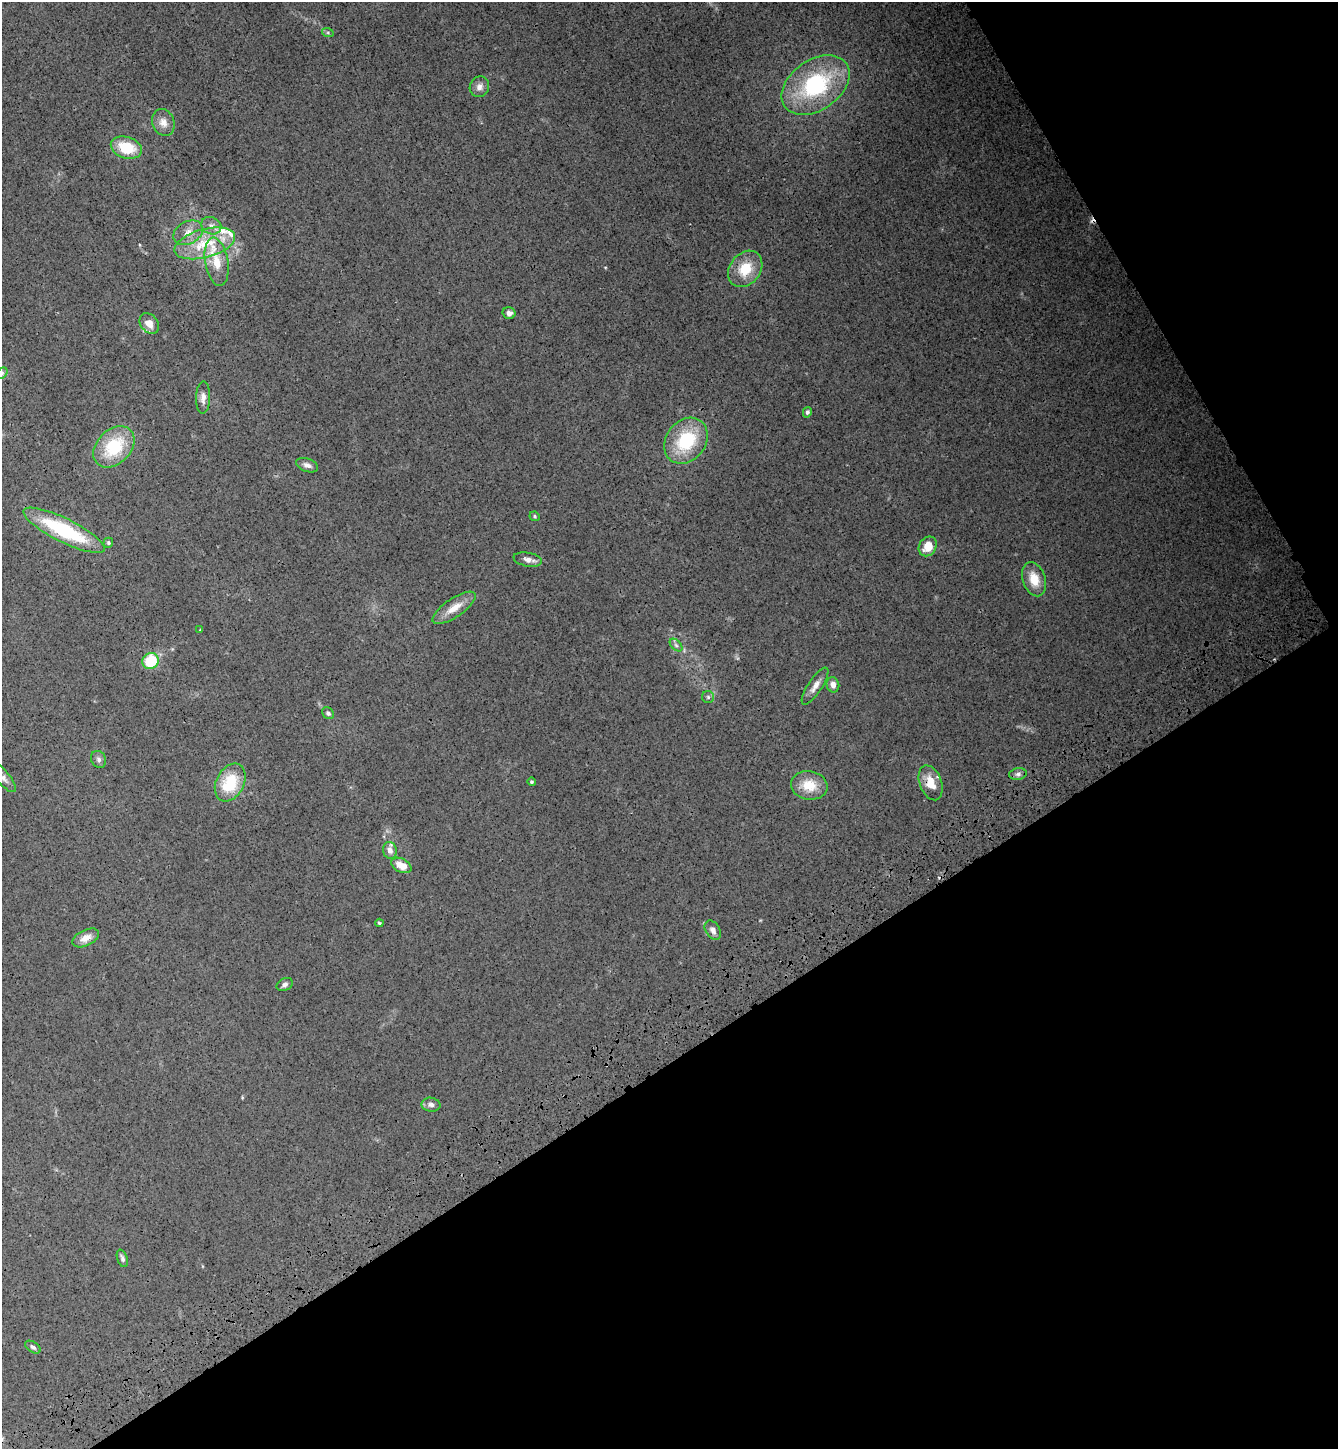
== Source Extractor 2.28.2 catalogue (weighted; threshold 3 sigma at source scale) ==
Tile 12 of 4 x 4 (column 4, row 3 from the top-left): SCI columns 4375-5710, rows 1553-2999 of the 5941 x 5997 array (HDU 1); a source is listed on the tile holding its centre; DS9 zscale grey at full resolution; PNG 1340 x 1451 px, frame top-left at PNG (2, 2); each listed source drawn as its Kron ellipse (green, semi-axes under 4 px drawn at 4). Shown black and unused: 33% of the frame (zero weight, under 3 of 4 exposures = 6% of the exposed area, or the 3 px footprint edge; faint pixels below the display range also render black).
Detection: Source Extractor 2.28.2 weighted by HDU 2 'WHT'; one run over the whole footprint, this tile lists its part. Background 0.013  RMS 0.0031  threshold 0.0137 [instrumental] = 3 sigma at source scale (4.5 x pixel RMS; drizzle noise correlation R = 1.50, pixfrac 1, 0.05/0.05 arcsec/px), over >= 5 px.
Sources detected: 53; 1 cosmic-ray / hot-pixel residue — neither listed nor drawn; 4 inside a brighter listed object's ellipse — not listed separately; the other 48 listed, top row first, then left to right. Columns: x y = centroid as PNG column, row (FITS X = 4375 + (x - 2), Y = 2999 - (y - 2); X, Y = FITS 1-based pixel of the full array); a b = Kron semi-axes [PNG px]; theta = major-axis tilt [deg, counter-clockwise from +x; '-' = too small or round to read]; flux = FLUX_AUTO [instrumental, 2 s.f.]
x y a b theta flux
328 33 6 4 -19 0.43
816 85 38 25 35 33
479 87 10 9 - 1.8
163 122 14 11 -69 2.6
126 148 16 10 -18 9.2
211 226 10 8 -26 1.7
188 233 15 11 27 3.3
205 243 31 14 15 12
217 262 24 11 -80 5.9
745 269 20 15 51 8.2
509 313 6 5 - 1.3
149 323 11 8 -52 2.8
2 373 6 5 - 0.61
203 398 16 7 88 1.8
807 412 5 4 - 0.67
686 441 25 19 52 17
114 447 24 17 46 16
307 465 11 6 -19 1.4
535 516 5 5 - 0.46
64 530 45 11 -26 25
108 543 5 4 - 0.56
928 546 10 8 56 4.5
528 560 14 7 -11 1.7
1034 579 17 11 -72 5.3
454 608 25 9 34 4.6
200 630 4 3 - 0.27
676 645 7 4 -45 0.7
151 661 8 7 - 12
833 685 8 6 -77 1.6
815 686 22 7 57 2.4
708 697 6 6 - 0.57
328 713 6 5 - 0.69
99 759 9 7 -63 0.97
1018 774 9 6 9 1
3 777 19 6 -49 1.7
531 782 4 4 - 0.45
230 783 20 14 62 13
931 783 18 11 -70 4.8
809 785 18 14 -9 6.5
390 850 8 6 -80 2
401 865 11 6 -27 3.9
379 923 4 3 - 0.39
713 930 10 7 -57 1.5
86 938 14 8 25 2.8
285 984 8 6 24 0.95
431 1105 9 7 -8 1.1
122 1258 9 5 -71 0.88
33 1347 9 5 -33 0.85
Overlapping masked pixels (flux is a lower limit): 1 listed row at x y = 931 783
Isophote crosses this tile's border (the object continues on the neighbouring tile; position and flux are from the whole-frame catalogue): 2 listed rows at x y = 2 373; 3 777